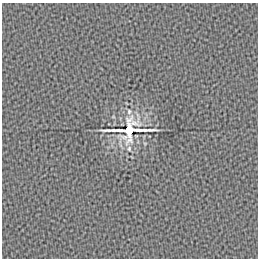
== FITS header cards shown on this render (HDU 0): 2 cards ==
NAXIS1  =                  256 /
NAXIS2  =                  256 /

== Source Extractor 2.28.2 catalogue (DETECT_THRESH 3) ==
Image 256 x 256 px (HDU 0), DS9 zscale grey, 1 PNG px = 1 image px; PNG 260 x 260 px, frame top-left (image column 1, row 256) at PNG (2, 3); no overlay
Background 2.66e-05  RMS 0.0015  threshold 0.00451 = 3 sigma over >= 5 px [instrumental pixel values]
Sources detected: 3; all 3 listed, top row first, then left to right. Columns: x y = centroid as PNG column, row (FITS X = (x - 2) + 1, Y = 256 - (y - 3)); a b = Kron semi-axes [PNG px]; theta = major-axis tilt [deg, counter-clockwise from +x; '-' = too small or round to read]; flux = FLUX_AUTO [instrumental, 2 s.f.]
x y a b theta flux
129 112 8 6 84 0.37
129 130 20 12 8 12
129 149 8 6 80 0.34